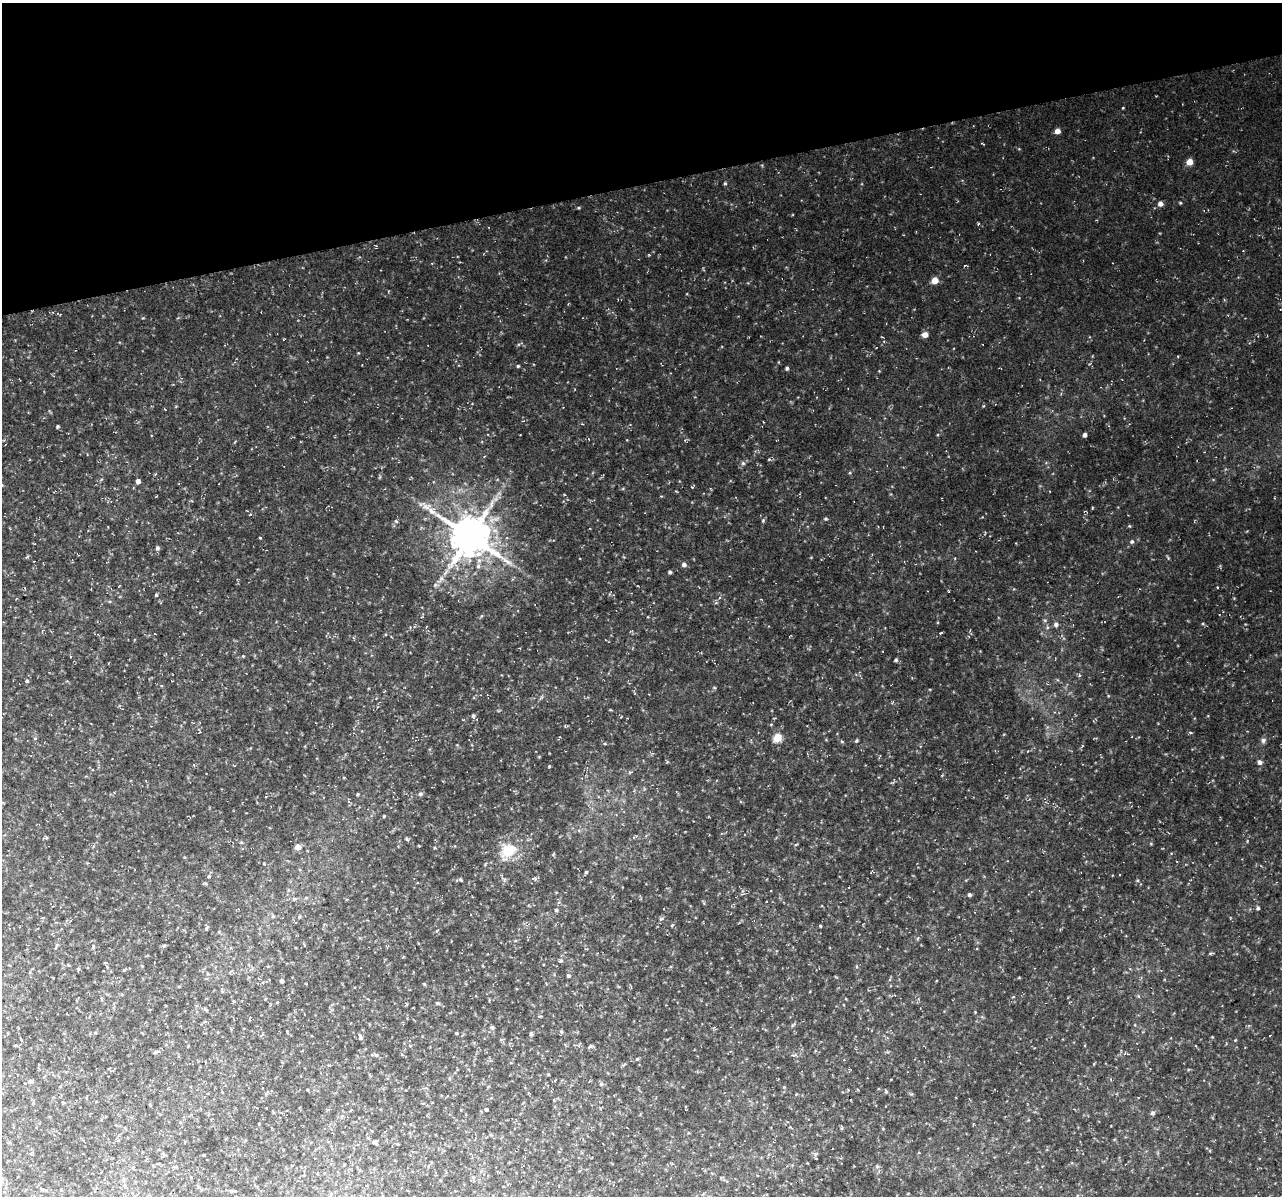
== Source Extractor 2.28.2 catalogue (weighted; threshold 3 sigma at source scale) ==
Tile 3 of 4 x 4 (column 3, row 1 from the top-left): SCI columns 2617-3896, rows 3689-4882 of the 5224 x 4944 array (HDU 1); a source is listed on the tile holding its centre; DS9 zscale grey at full resolution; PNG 1284 x 1198 px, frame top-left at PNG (2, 3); no overlay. Shown black and unused: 15% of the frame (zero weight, under 3 of 4 exposures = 3% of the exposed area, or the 3 px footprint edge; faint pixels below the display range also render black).
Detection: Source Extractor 2.28.2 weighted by HDU 2 'WHT'; one run over the whole footprint, this tile lists its part. Background 0.0506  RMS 0.009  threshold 0.0405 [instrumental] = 3 sigma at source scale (4.5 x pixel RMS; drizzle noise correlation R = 1.50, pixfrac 1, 0.0396/0.0396 arcsec/px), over >= 5 px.
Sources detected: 49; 1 long thin detection or spike segment (spike, bleed or trail) — not listed; the other 48 listed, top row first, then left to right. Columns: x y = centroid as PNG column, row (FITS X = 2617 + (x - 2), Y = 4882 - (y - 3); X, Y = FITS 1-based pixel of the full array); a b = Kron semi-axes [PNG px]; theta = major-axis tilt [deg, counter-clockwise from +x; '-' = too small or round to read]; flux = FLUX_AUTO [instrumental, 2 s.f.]
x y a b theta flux
1057 131 5 4 - 4.7
1189 162 5 5 - 8.2
1160 204 5 5 - 3.3
935 280 5 5 - 7.5
925 335 5 5 - 5.4
518 366 4 3 - 0.77
787 368 4 3 - 1.3
58 426 4 3 - 0.93
1085 435 4 4 - 2.1
743 463 5 5 - 1.2
138 481 5 4 - 2.1
438 515 7 4 -3 1.9
470 536 10 10 - 2400
1132 542 5 4 - 1.1
157 548 5 4 - 1.5
684 565 5 5 - 2.1
670 572 4 3 - 1.3
156 595 4 3 - 0.79
1056 624 6 5 - 1.8
896 660 4 4 - 1.1
27 681 4 4 - 0.98
473 716 5 4 - 1.2
777 738 5 5 - 16
856 741 4 3 - 0.91
1263 741 6 5 - 1.5
1260 762 5 5 - 2.1
420 794 5 4 - 1.2
298 847 4 4 - 7.3
508 850 20 16 30 15
586 872 4 3 - 0.95
209 876 4 4 - 0.86
969 895 5 4 - 1.2
1258 908 4 4 - 1.2
556 910 4 4 - 1.2
661 919 6 4 70 1.2
207 927 6 4 56 1.1
164 946 5 3 - 0.85
568 976 4 3 - 1.1
282 981 3 3 - 1.8
437 1003 4 4 - 0.99
531 1034 4 4 - 1.3
361 1037 8 4 -66 1.5
376 1055 5 4 - 1.1
30 1081 5 5 - 1.5
601 1084 5 4 - 1.1
486 1109 3 3 - 1.2
1152 1113 6 4 16 1.5
374 1143 6 4 -20 1.2
Unlisted compact peaks at least as high as the median listed source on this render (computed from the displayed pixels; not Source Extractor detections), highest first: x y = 725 183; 826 519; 763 521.